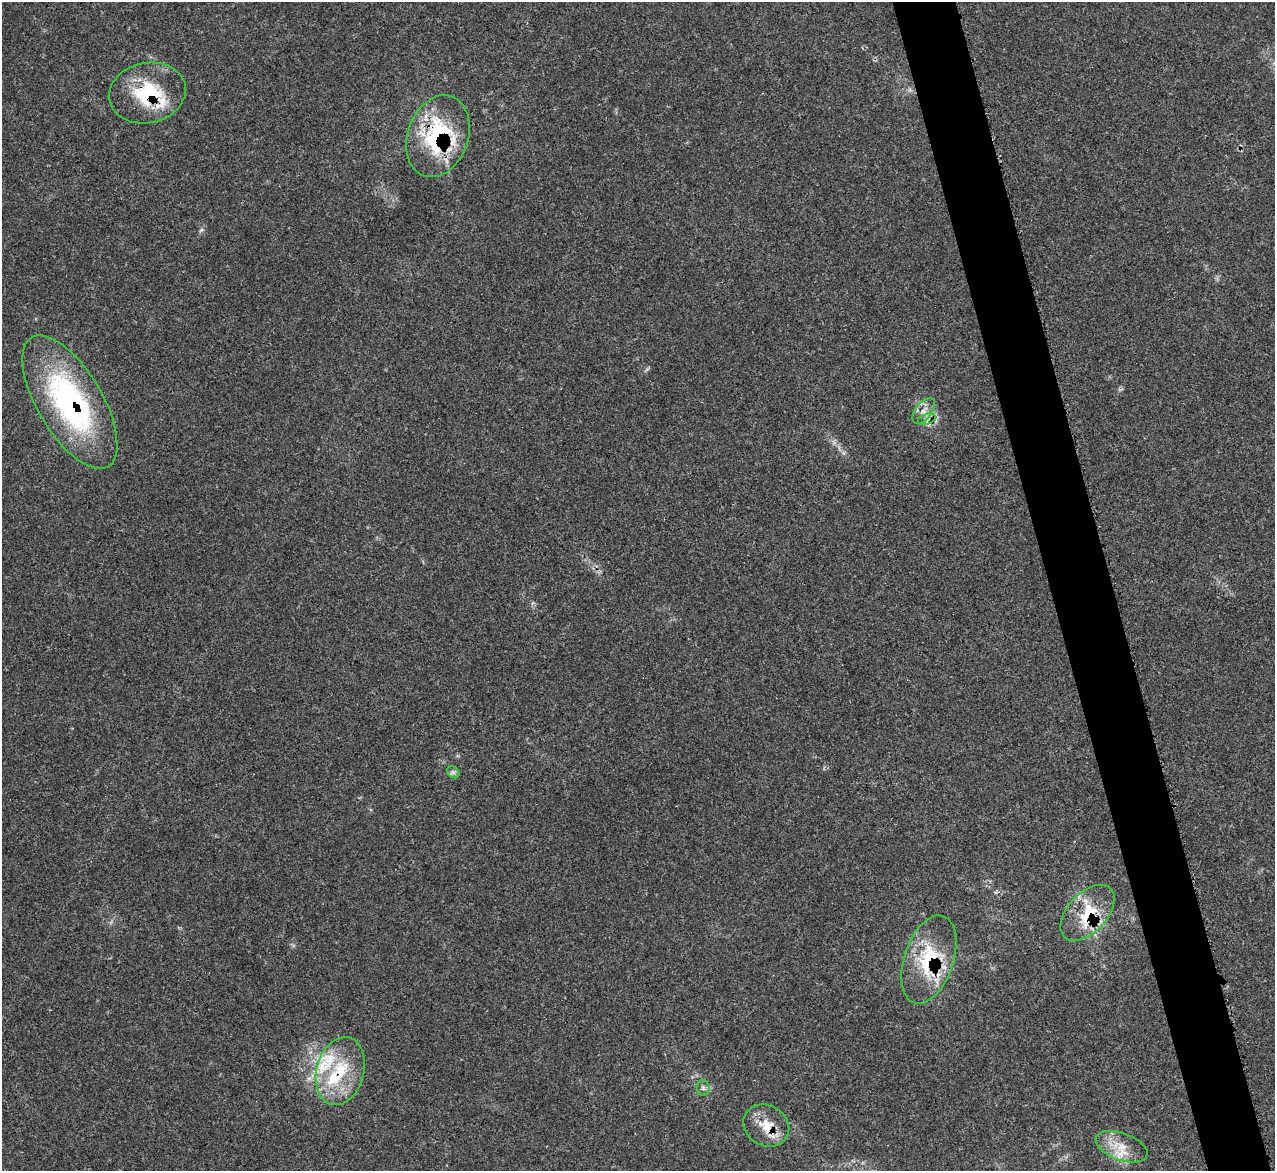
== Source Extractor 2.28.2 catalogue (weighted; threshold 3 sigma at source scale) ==
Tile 6 of 4 x 4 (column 2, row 2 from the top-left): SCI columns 1289-2561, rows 2604-3772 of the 5114 x 5093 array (HDU 1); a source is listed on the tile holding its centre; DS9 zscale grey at full resolution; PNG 1277 x 1173 px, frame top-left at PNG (2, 2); each listed source drawn as its Kron ellipse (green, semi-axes under 4 px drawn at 4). Shown black and unused: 5% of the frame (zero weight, under 3 of 5 exposures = <1% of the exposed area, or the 3 px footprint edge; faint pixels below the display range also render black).
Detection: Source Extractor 2.28.2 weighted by HDU 2 'WHT'; one run over the whole footprint, this tile lists its part. Background 0.0168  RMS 0.0029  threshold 0.0128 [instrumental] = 3 sigma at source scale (4.5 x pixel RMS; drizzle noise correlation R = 1.50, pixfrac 1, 0.05/0.05 arcsec/px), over >= 5 px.
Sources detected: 16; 4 inside a brighter listed object's ellipse — not listed separately; the other 12 listed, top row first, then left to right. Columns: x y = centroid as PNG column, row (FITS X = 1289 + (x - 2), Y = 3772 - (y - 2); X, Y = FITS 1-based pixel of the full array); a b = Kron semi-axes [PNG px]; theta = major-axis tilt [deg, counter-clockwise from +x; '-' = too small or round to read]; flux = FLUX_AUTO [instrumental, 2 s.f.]
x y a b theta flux
147 93 39 30 12 20
438 136 42 30 71 31
70 402 75 32 -59 62
924 411 15 8 53 2.3
927 419 9 5 20 1.1
453 772 7 5 -44 0.68
1088 913 33 19 47 12
929 960 46 24 71 21
340 1071 35 23 75 16
703 1088 8 6 -89 0.82
766 1126 24 20 -29 6.9
1122 1147 27 13 -20 6.2
Overlapping masked pixels (flux is a lower limit): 8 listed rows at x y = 147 93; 438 136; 70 402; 927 419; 1088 913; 929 960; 340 1071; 766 1126
Unlisted compact peaks at least as high as the median listed source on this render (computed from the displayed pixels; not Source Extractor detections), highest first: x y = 201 230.